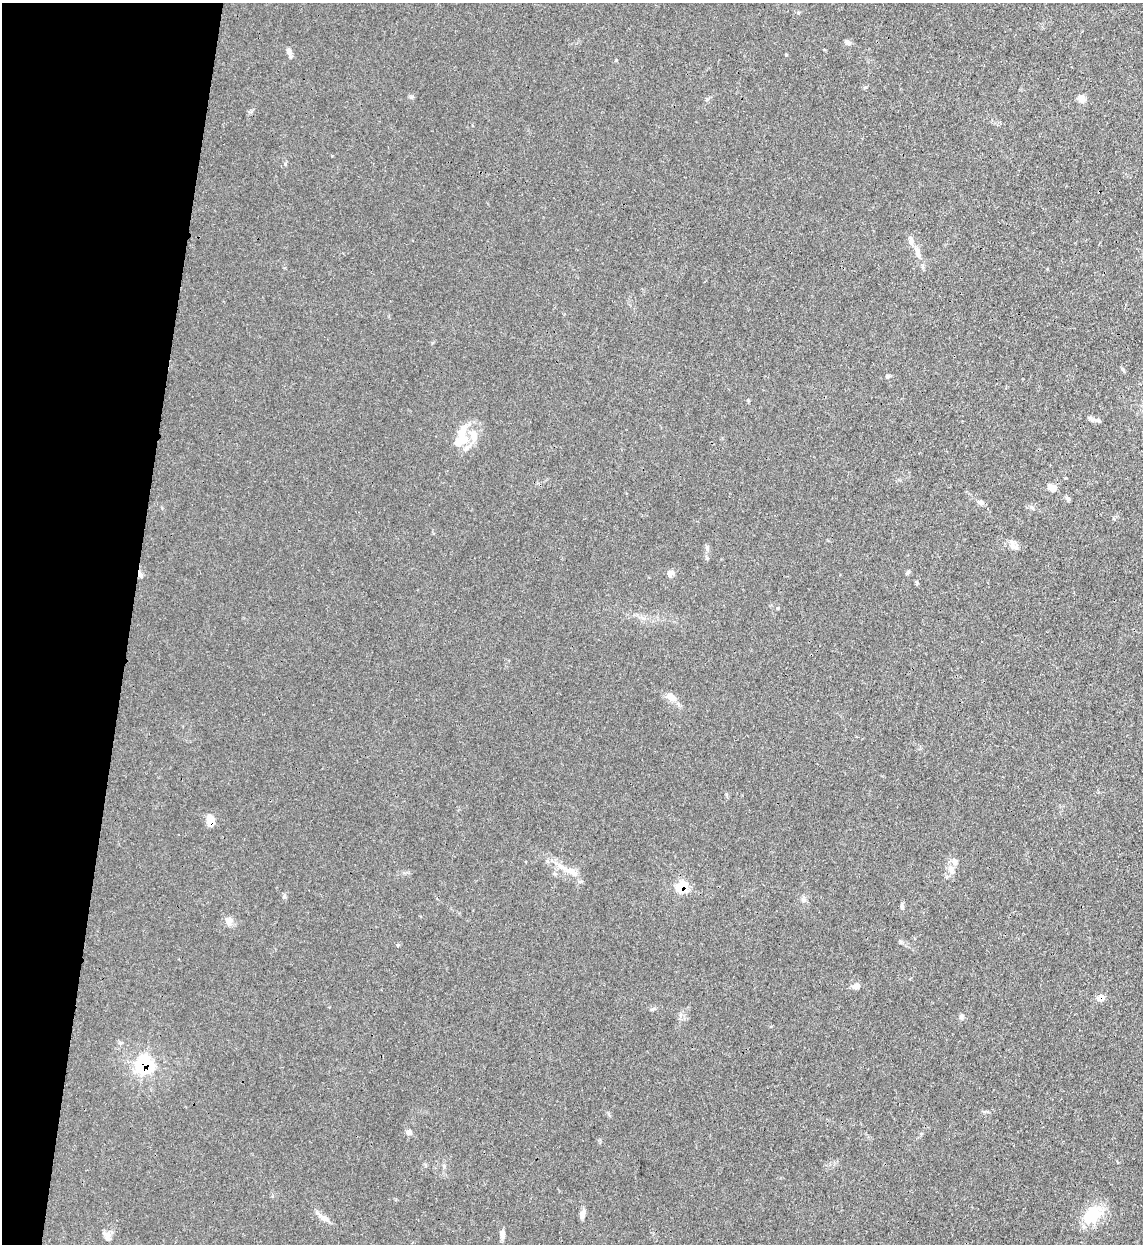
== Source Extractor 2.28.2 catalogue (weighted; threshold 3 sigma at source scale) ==
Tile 9 of 4 x 4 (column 1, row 3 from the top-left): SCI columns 329-1469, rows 1266-2507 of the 5101 x 5011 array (HDU 1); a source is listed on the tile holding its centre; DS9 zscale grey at full resolution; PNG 1145 x 1246 px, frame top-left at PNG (2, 3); no overlay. Shown black and unused: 11% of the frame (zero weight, under 3 of 4 exposures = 7% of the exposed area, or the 3 px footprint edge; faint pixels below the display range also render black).
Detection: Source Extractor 2.28.2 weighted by HDU 2 'WHT'; one run over the whole footprint, this tile lists its part. Background 0.0171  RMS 0.0027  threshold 0.0122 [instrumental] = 3 sigma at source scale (4.5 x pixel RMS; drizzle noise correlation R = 1.50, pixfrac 1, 0.05/0.05 arcsec/px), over >= 5 px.
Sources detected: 40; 3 inside a brighter object's white glare — not listed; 2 inside a brighter listed object's ellipse — not listed separately; the other 35 listed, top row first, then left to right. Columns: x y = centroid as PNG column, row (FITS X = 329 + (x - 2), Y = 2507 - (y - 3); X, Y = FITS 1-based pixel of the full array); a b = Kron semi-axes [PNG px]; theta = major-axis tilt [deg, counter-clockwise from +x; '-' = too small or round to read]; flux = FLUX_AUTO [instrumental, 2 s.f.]
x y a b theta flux
847 43 8 6 -25 0.76
289 52 12 5 -71 0.99
1081 99 8 7 - 1.9
917 250 14 7 -73 1.6
887 376 6 5 - 0.4
1092 420 9 5 5 0.91
461 441 25 15 34 5.7
1066 478 4 2 - 0.28
1052 488 10 7 -23 2
1068 499 7 6 - 0.5
981 502 9 6 -24 0.81
1013 546 7 4 -89 0.77
707 548 10 3 -79 0.48
671 573 8 7 - 1.1
140 575 8 5 -69 0.88
672 697 17 9 -28 2.1
210 820 12 8 -85 2.9
954 861 10 8 -58 1.2
951 870 14 5 -73 1.3
571 872 20 9 -27 3.3
682 887 7 6 - 12
902 907 5 5 - 0.49
228 921 12 8 -61 1.5
397 945 5 3 - 0.26
856 986 11 7 4 1.3
1100 998 6 6 - 2.2
653 1009 7 4 35 0.4
961 1017 9 3 57 0.49
144 1065 9 8 - 33
409 1132 7 6 - 0.73
1094 1213 23 18 -34 6.5
582 1214 12 6 79 1.2
325 1218 12 7 -26 1.4
502 1234 12 6 -86 1
108 1236 12 8 88 1.3
Overlapping masked pixels (flux is a lower limit): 5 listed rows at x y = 140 575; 210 820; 682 887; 1100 998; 144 1065
Unlisted compact peaks at least as high as the median listed source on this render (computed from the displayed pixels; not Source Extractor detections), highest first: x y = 284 897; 411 97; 285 164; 616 60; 778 608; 786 55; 908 572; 865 87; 707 99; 726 794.